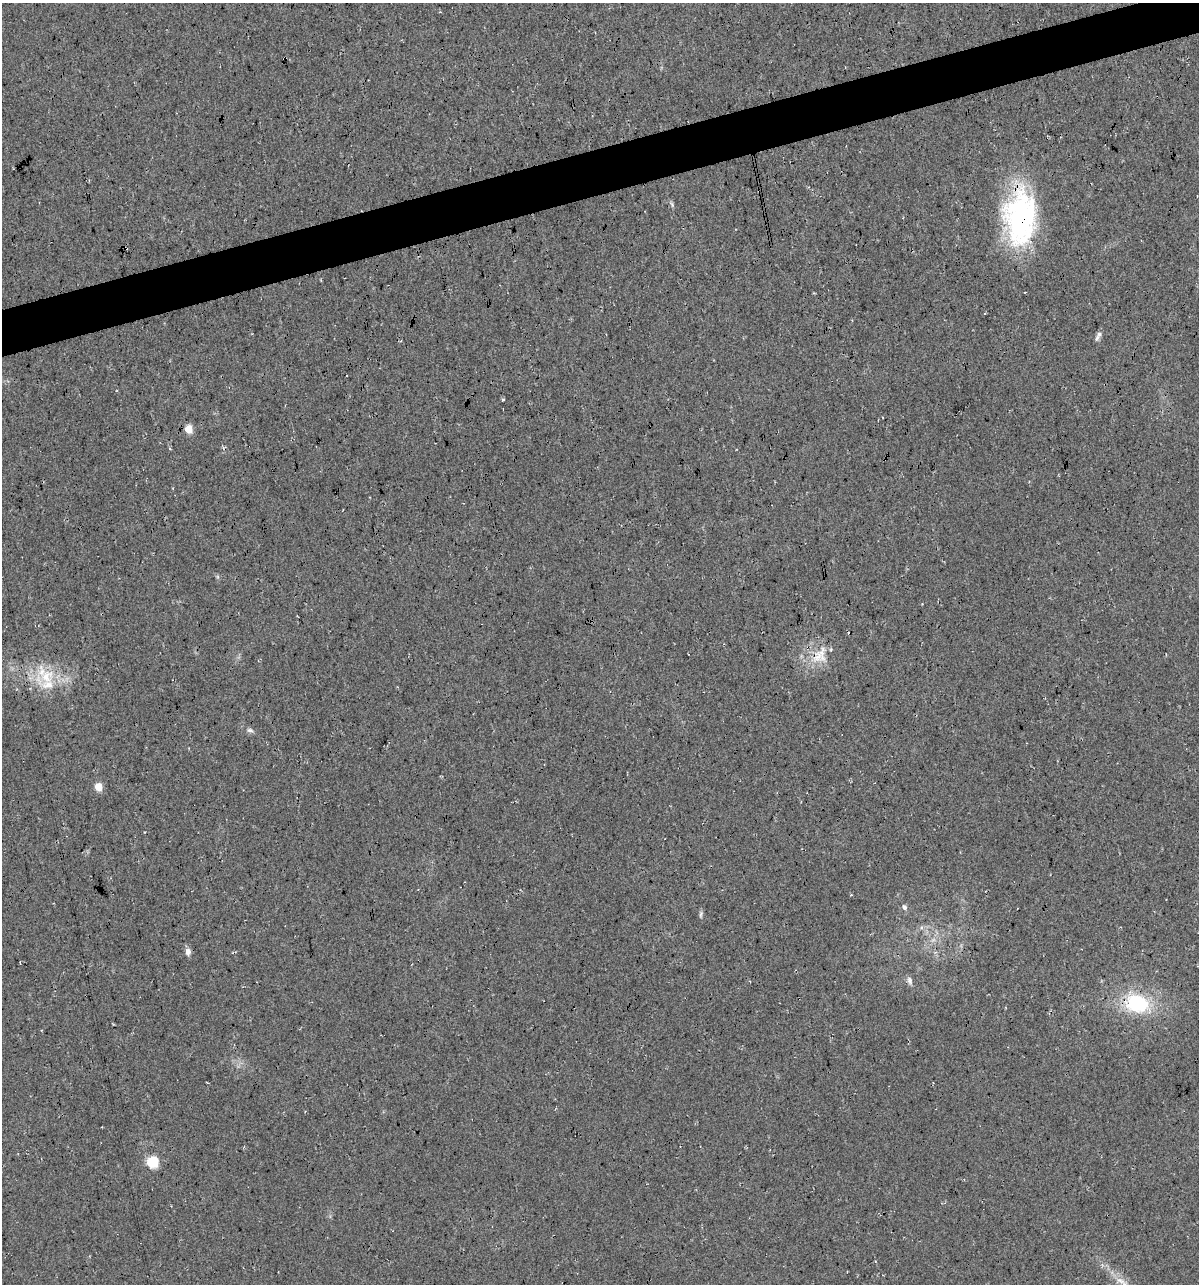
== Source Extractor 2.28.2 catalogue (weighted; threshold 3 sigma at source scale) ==
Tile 10 of 4 x 4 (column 2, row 3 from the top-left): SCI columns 1242-2438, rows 1283-2564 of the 4927 x 5129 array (HDU 1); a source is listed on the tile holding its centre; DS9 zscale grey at full resolution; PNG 1201 x 1286 px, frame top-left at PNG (2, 3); no overlay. Shown black and unused: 4% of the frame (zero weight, under 3 of 4 exposures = <1% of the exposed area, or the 3 px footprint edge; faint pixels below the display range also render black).
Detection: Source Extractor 2.28.2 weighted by HDU 2 'WHT'; one run over the whole footprint, this tile lists its part. Background 0.0217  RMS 0.008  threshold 0.0359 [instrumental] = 3 sigma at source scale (4.5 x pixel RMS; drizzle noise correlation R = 1.50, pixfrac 1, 0.0396/0.0396 arcsec/px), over >= 5 px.
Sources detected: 21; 1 too faint to see at this stretch — not listed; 1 inside a brighter listed object's ellipse — not listed separately; the other 19 listed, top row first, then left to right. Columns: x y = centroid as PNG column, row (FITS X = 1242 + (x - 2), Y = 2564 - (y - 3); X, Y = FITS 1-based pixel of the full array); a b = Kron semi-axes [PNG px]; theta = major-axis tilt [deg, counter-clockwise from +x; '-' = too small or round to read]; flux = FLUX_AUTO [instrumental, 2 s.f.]
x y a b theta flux
285 58 4 3 - 0.81
672 204 9 3 -77 1.5
1020 217 62 35 87 150
126 248 3 2 - 1.3
1097 338 10 6 64 2.6
503 399 3 3 - 1.9
882 417 2 2 - 0.59
189 429 5 5 - 25
820 655 29 19 59 21
47 676 23 21 43 29
250 730 10 5 -12 2.4
98 787 5 5 - 19
851 895 3 3 - 0.69
904 907 6 5 - 2.7
701 914 10 4 78 1.8
188 952 8 7 - 4
910 981 12 7 -76 3
1137 1003 24 18 -12 61
153 1162 5 5 - 81
Overlapping masked pixels (flux is a lower limit): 4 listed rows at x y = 285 58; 1020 217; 126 248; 1137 1003